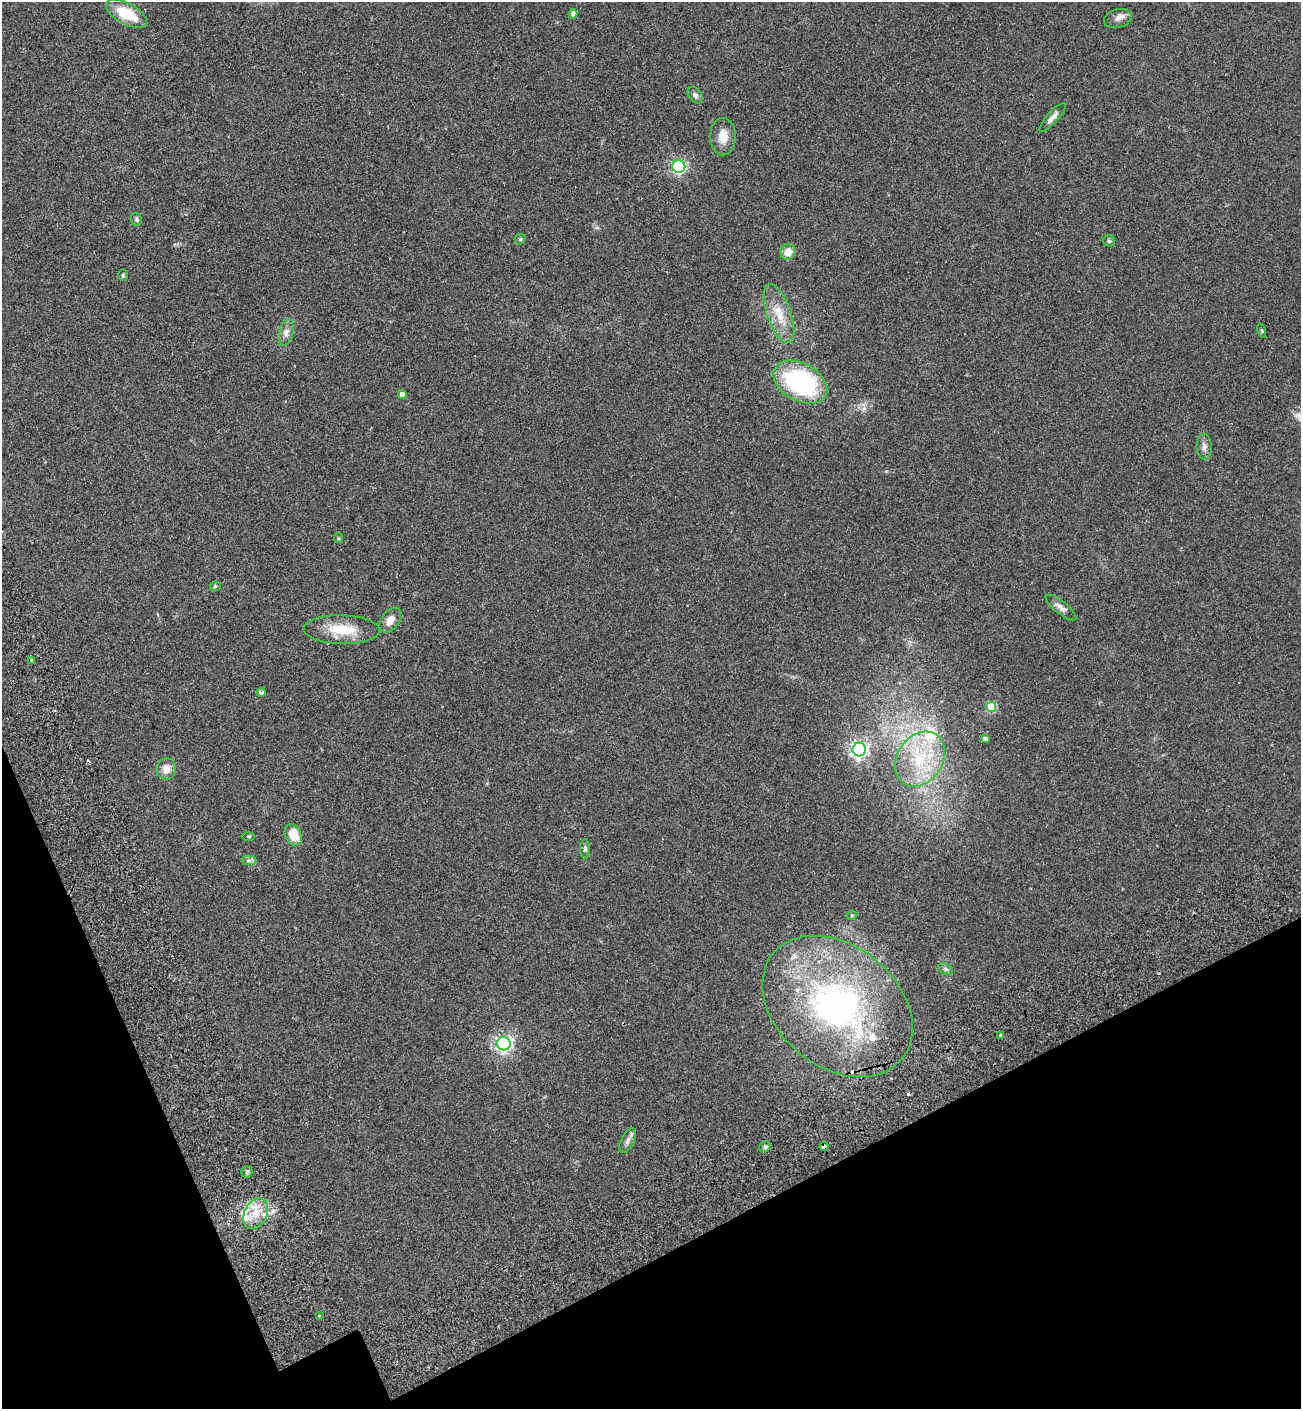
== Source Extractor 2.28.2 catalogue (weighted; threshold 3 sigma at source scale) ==
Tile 14 of 4 x 4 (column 2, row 4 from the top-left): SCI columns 1691-2989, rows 81-1487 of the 5853 x 5823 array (HDU 1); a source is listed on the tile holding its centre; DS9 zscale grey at full resolution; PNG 1303 x 1411 px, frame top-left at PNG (2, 2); each listed source drawn as its Kron ellipse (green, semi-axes under 4 px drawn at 4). Shown black and unused: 18% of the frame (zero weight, under 2 of 3 exposures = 7% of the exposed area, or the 3 px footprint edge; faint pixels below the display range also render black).
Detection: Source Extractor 2.28.2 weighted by HDU 2 'WHT'; one run over the whole footprint, this tile lists its part. Background 0.05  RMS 0.0075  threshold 0.0338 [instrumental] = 3 sigma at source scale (4.5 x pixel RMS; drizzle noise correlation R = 1.50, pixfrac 1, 0.05/0.05 arcsec/px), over >= 5 px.
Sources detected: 54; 4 cosmic-ray / hot-pixel residue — neither listed nor drawn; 5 inside a brighter listed object's ellipse — not listed separately; the other 45 listed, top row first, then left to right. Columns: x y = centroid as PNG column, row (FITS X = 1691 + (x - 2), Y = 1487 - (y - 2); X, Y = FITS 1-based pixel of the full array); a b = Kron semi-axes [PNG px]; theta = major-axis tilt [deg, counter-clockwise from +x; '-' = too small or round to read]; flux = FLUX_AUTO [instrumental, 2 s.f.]
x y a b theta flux
126 14 23 10 -29 21
573 14 5 4 - 2.4
1118 18 14 9 16 4.2
695 95 9 6 -50 2.3
1053 117 19 5 48 3.7
723 137 19 12 89 9.5
679 167 6 6 - 130
136 219 6 5 - 1.3
520 239 6 5 - 0.96
1109 241 6 5 - 1.4
788 252 8 7 - 8.7
123 275 5 4 - 0.96
779 314 31 12 -70 16
1262 330 7 3 -71 0.86
286 332 13 7 76 3.9
800 382 29 18 -29 88
402 394 4 4 - 3.9
1204 447 13 7 -88 3.3
338 538 5 4 - 0.88
215 586 5 5 - 0.81
1061 608 19 6 -39 3.7
390 620 14 8 54 5.9
342 630 38 14 -1 22
31 660 3 3 - 2.7
261 692 4 3 - 4.3
991 707 5 5 - 28
985 739 4 4 - 2.7
859 749 7 7 - 250
920 759 29 23 56 39
166 769 11 10 - 6.7
293 835 11 8 -65 12
249 836 7 3 0 0.77
585 849 9 5 90 1.8
249 860 7 4 0 1.6
852 915 5 3 - 0.66
946 969 8 5 -28 1.6
837 1006 83 60 -39 220
1001 1036 4 3 - 2.7
504 1044 7 6 - 240
628 1141 13 6 63 3.2
824 1146 4 3 - 3.9
765 1147 6 5 - 1.5
247 1172 5 5 - 1.3
256 1214 16 11 61 12
319 1316 3 2 - 0.73
Overlapping masked pixels (flux is a lower limit): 2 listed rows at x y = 261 692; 824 1146